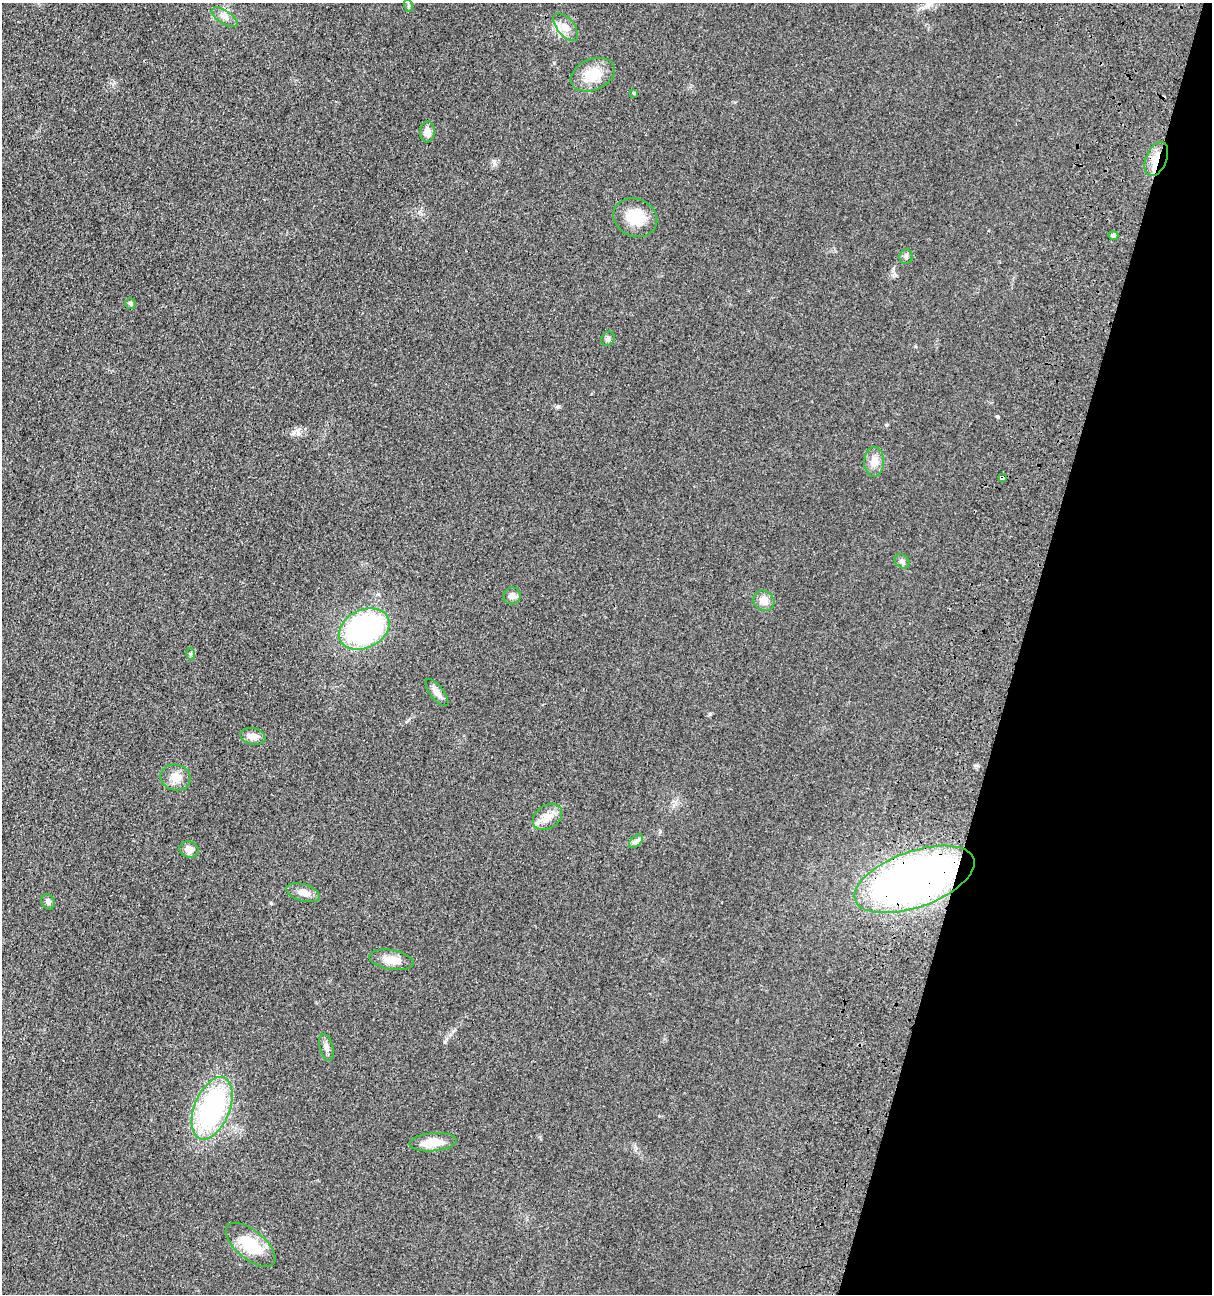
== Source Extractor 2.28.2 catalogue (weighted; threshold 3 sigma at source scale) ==
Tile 8 of 4 x 4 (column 4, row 2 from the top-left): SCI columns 4057-5266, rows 2761-4052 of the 5538 x 5518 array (HDU 1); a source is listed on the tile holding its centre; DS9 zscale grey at full resolution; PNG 1214 x 1296 px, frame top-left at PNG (2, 3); each listed source drawn as its Kron ellipse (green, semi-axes under 4 px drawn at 4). Shown black and unused: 16% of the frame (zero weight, under 3 of 4 exposures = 11% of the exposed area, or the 3 px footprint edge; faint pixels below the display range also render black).
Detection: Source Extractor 2.28.2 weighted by HDU 2 'WHT'; one run over the whole footprint, this tile lists its part. Background 0.0292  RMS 0.0053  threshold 0.024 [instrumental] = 3 sigma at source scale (4.5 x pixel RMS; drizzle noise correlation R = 1.50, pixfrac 1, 0.05/0.05 arcsec/px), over >= 5 px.
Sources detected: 33; all 33 listed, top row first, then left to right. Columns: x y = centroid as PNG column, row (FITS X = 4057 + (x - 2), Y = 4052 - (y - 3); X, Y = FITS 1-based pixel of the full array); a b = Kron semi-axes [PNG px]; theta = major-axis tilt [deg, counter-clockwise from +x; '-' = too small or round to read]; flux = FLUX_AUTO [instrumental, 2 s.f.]
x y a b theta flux
409 6 6 4 -71 0.68
225 17 15 6 -34 2.9
566 27 16 8 -50 4.5
593 75 23 15 22 13
634 93 4 4 - 0.62
427 132 10 7 85 3.4
1156 159 18 10 67 7.8
635 218 22 19 -24 14
1113 235 5 4 - 1.6
906 256 7 6 - 1.5
131 304 5 5 - 0.83
608 339 7 6 - 1.2
874 462 15 10 88 4.7
1002 478 4 3 - 3.7
902 561 8 6 -42 1.6
512 596 8 8 - 2.5
764 601 11 9 -38 4.3
364 629 26 19 26 99
191 654 6 4 89 0.77
437 692 16 6 -52 3.1
253 736 13 8 -12 3.9
176 777 15 13 -11 6.2
547 817 16 11 36 5.6
636 841 8 5 45 1.4
189 850 10 8 -10 3.4
914 879 63 28 20 320
303 893 17 8 -16 4.2
48 902 8 6 -66 1.6
391 960 22 9 -9 7.1
326 1047 14 6 -75 2.3
212 1108 33 17 68 81
433 1142 24 9 4 8.8
251 1245 30 14 -40 18
Overlapping masked pixels (flux is a lower limit): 3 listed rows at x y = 1156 159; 1002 478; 914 879
Unlisted compact peaks at least as high as the median listed source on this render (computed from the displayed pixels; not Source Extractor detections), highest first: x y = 998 417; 710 714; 558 406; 886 425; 298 433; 444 1042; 893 269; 271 903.